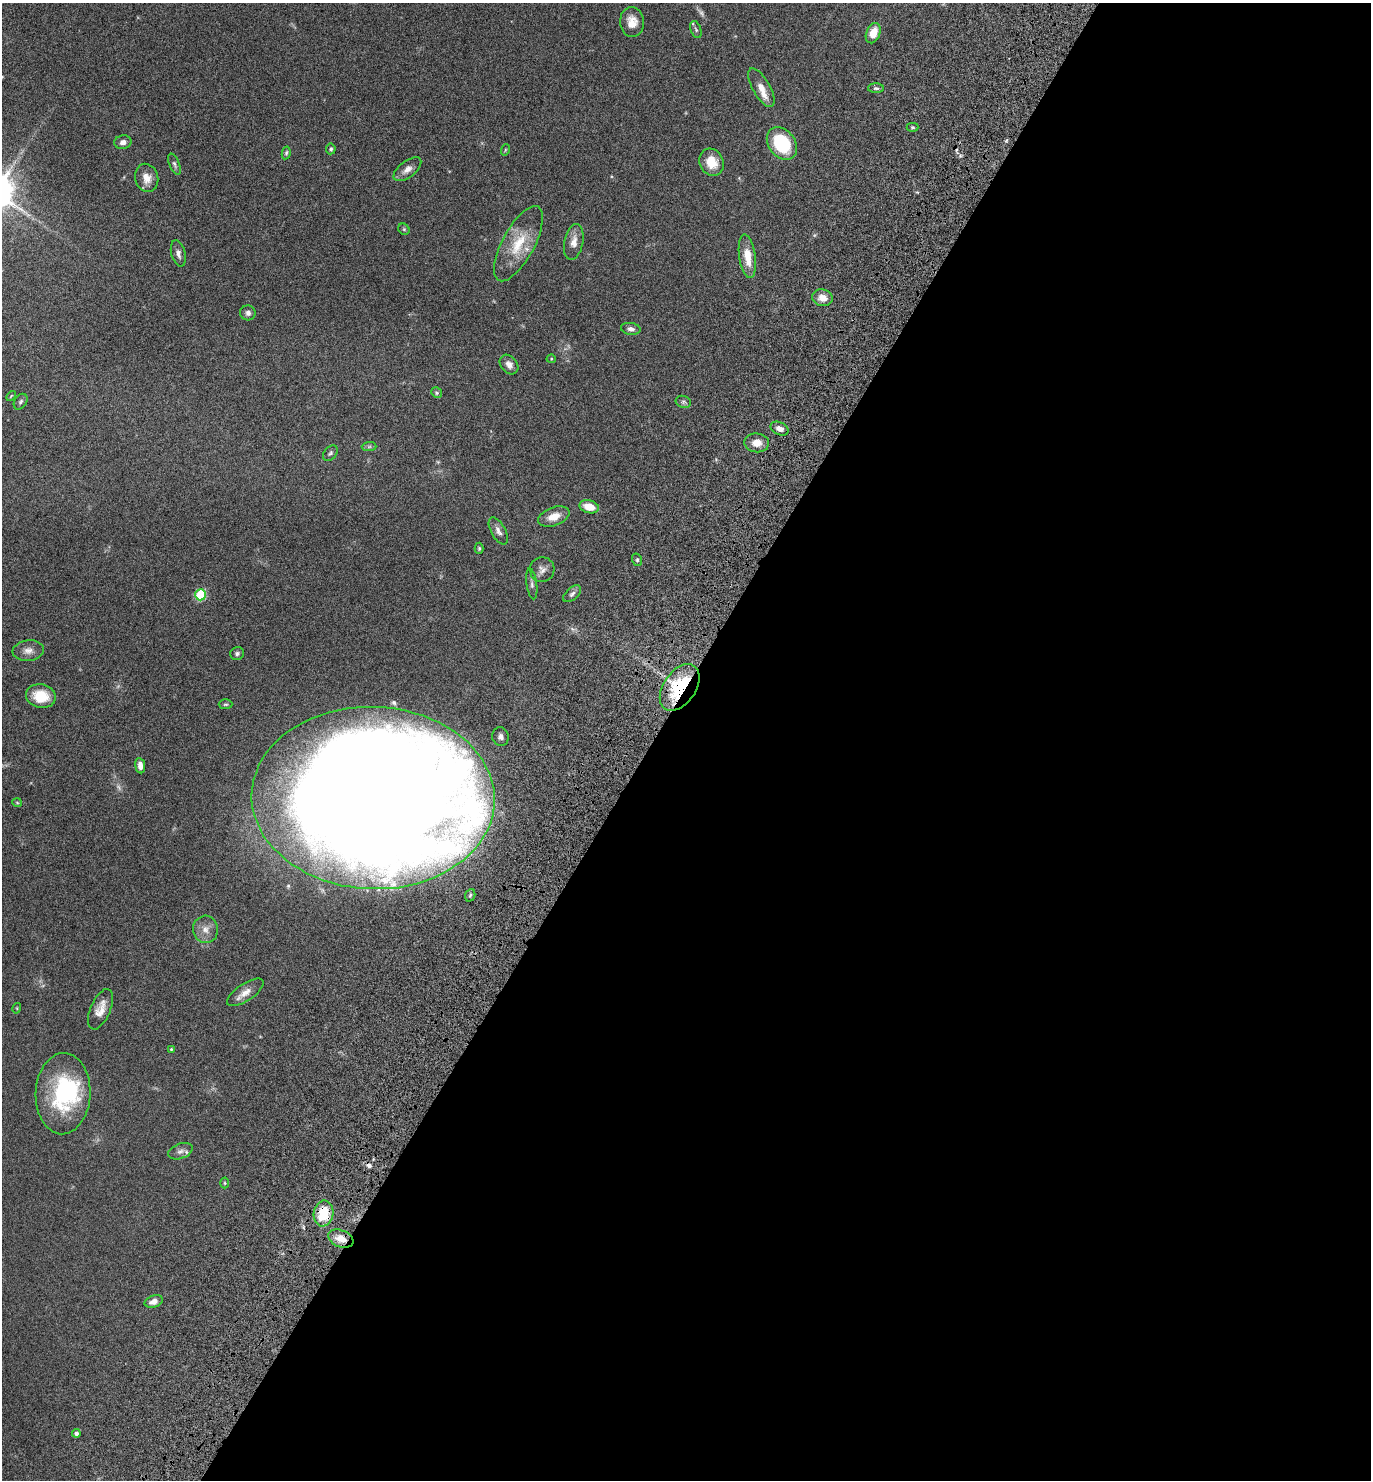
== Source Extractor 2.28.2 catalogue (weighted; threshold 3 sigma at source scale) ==
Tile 12 of 4 x 4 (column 4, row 3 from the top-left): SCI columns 4375-5743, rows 1560-3037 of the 6147 x 6073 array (HDU 1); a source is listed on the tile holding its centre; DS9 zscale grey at full resolution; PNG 1373 x 1482 px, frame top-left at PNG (2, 3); each listed source drawn as its Kron ellipse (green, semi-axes under 4 px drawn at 4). Shown black and unused: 53% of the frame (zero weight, under 6 of 12 exposures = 6% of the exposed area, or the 3 px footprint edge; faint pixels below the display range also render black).
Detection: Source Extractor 2.28.2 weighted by HDU 2 'WHT'; one run over the whole footprint, this tile lists its part. Background 0.0751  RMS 0.0039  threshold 0.0159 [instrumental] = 3 sigma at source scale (4.09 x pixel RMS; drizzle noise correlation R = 1.36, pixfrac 0.8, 0.05/0.05 arcsec/px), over >= 5 px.
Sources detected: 74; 3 too faint to see at this stretch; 1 inside a brighter object's white glare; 2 cosmic-ray / hot-pixel residue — neither listed nor drawn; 4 inside a brighter listed object's ellipse — not listed separately; the other 64 listed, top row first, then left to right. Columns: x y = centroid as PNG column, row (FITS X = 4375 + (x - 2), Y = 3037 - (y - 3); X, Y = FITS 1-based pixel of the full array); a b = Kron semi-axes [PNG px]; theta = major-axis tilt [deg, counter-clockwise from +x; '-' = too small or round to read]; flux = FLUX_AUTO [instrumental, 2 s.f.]
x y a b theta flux
632 22 15 12 -86 4.2
696 30 9 5 -71 0.68
873 33 10 7 68 4.7
761 88 21 8 -60 3.5
876 88 8 5 -1 0.69
913 127 6 4 0 0.52
123 142 9 7 11 1.7
782 143 18 13 -52 20
331 149 5 5 - 0.61
505 150 6 3 72 0.35
286 153 6 4 79 0.53
712 162 14 12 -63 6.3
174 164 11 5 -69 0.91
407 169 16 8 37 2.4
147 178 14 11 -74 3.6
404 229 6 5 - 0.47
574 242 18 9 79 3.3
518 244 42 16 62 12
178 254 13 7 -75 1.6
747 256 22 8 -82 6
822 298 10 8 -10 3.5
248 313 8 7 - 1.4
631 329 10 6 -9 1.3
551 359 4 4 - 0.35
509 364 11 8 -50 1.9
437 393 5 5 - 0.6
11 396 6 3 46 0.31
21 402 8 6 57 0.81
683 402 8 6 -19 0.86
780 429 9 6 -26 1.9
757 443 12 9 -6 3.5
369 447 7 4 1 0.66
330 453 9 6 48 0.77
589 507 10 6 -13 5.2
554 517 16 9 20 4.3
498 531 15 7 -61 1.8
479 548 5 4 - 0.57
637 560 6 5 - 0.57
542 570 12 12 - 2.2
532 584 15 5 -82 1.1
572 594 11 6 42 1.1
200 595 6 5 - 25
28 651 15 10 7 2.5
237 654 7 6 - 0.86
680 687 26 16 55 28
41 696 15 11 -12 8
226 704 7 5 1 0.56
500 737 9 8 - 2.2
140 766 8 5 -82 2
373 798 121 91 -2 1600
17 803 5 4 - 0.35
470 895 6 5 - 0.69
205 929 13 12 - 3.1
245 992 21 8 34 3.1
17 1008 5 3 - 0.29
101 1009 21 10 67 4.1
171 1049 3 3 - 0.37
63 1094 40 27 88 34
180 1151 12 7 20 1.5
225 1183 5 3 - 0.37
323 1213 13 10 80 11
341 1239 13 8 -21 4.5
154 1301 9 6 19 2.4
76 1433 4 4 - 1.1
Overlapping masked pixels (flux is a lower limit): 3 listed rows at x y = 680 687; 323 1213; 341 1239